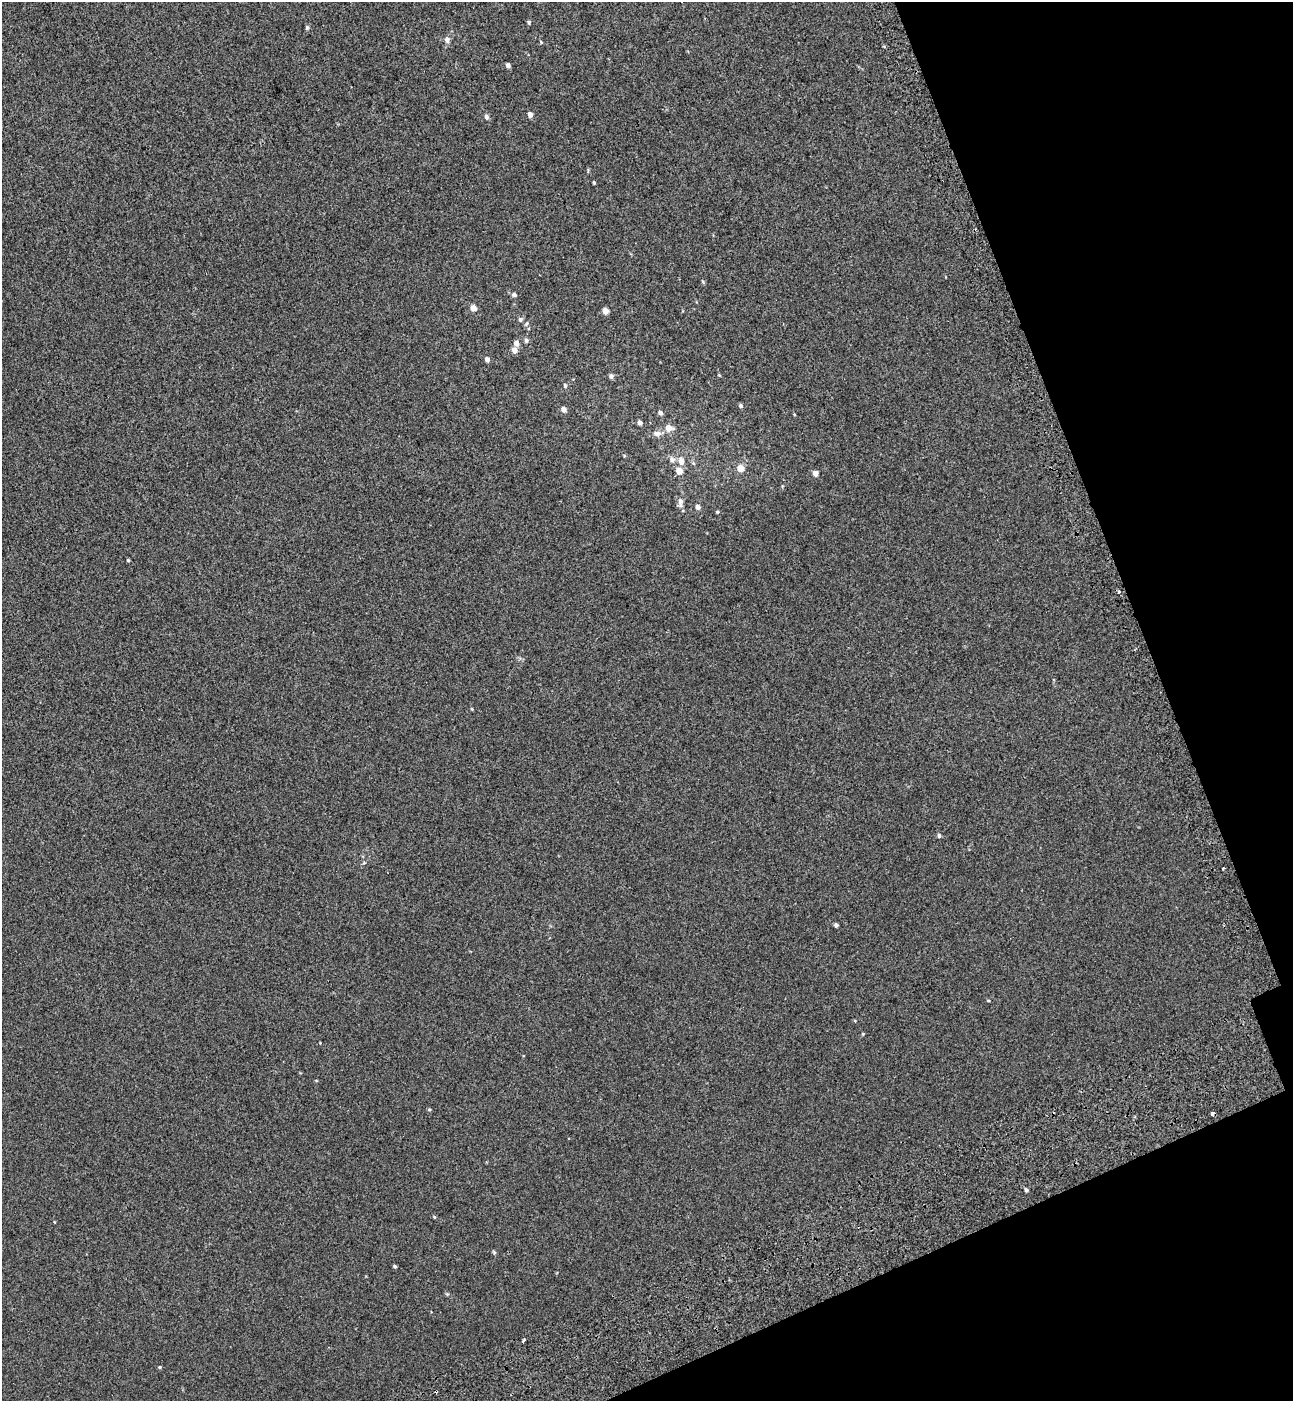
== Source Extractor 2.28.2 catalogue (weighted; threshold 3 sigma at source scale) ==
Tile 12 of 4 x 4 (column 4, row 3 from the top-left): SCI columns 4107-5397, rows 1499-2897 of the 5576 x 5797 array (HDU 1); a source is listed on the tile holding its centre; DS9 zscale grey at full resolution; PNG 1295 x 1403 px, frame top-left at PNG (2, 2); no overlay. Shown black and unused: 17% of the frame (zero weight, under 2 of 3 exposures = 6% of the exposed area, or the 3 px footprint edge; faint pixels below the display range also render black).
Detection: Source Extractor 2.28.2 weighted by HDU 2 'WHT'; one run over the whole footprint, this tile lists its part. Background 5.37e-04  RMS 0.0065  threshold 0.0291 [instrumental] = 3 sigma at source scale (4.5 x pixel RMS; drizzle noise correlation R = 1.50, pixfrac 1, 0.0396/0.0396 arcsec/px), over >= 5 px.
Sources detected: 51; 2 cosmic-ray / hot-pixel residue — not listed; the other 49 listed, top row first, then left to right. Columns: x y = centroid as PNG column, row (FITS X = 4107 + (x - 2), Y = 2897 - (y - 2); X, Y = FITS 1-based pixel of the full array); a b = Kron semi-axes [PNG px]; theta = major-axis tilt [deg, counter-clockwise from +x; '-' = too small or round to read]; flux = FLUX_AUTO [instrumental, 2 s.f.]
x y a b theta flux
529 22 5 4 - 0.79
307 28 5 5 - 1
447 39 8 6 -70 2.1
541 42 5 3 - 0.58
508 65 4 4 - 1.7
530 115 5 4 - 3.2
486 117 6 5 - 1.5
594 183 3 3 - 0.65
514 295 6 5 - 1.4
473 308 5 4 - 5.6
605 311 5 4 - 6
520 319 6 5 - 1.2
527 323 6 3 70 0.76
526 340 6 5 - 1.3
516 343 6 5 - 3.2
514 350 5 5 - 3.9
487 359 5 5 - 2
611 376 6 5 - 1.6
565 385 6 4 -88 1.1
741 406 5 4 - 1.2
564 409 5 4 - 3.3
660 413 6 5 - 1.2
640 423 4 4 - 2.2
669 428 7 6 - 5
657 434 8 6 -3 2.8
672 460 8 7 - 2.1
681 461 7 6 - 3.7
693 463 5 3 - 0.72
741 468 6 5 - 6
679 471 5 5 - 6.5
815 473 5 4 - 4
680 501 9 7 -80 2.3
698 507 5 4 - 2.3
717 512 5 3 - 0.59
128 560 4 4 - 0.68
1119 592 5 3 - 0.69
472 709 5 3 - 0.47
939 836 6 4 -89 1
836 925 5 4 - 1.2
988 1000 4 3 - 0.52
863 1034 4 3 - 0.5
429 1110 5 3 - 0.64
1212 1114 3 3 - 14
1026 1190 5 4 - 0.99
434 1217 4 4 - 0.55
494 1252 6 4 -46 0.71
395 1266 4 4 - 0.92
524 1340 3 2 - 1.2
159 1367 4 4 - 0.62